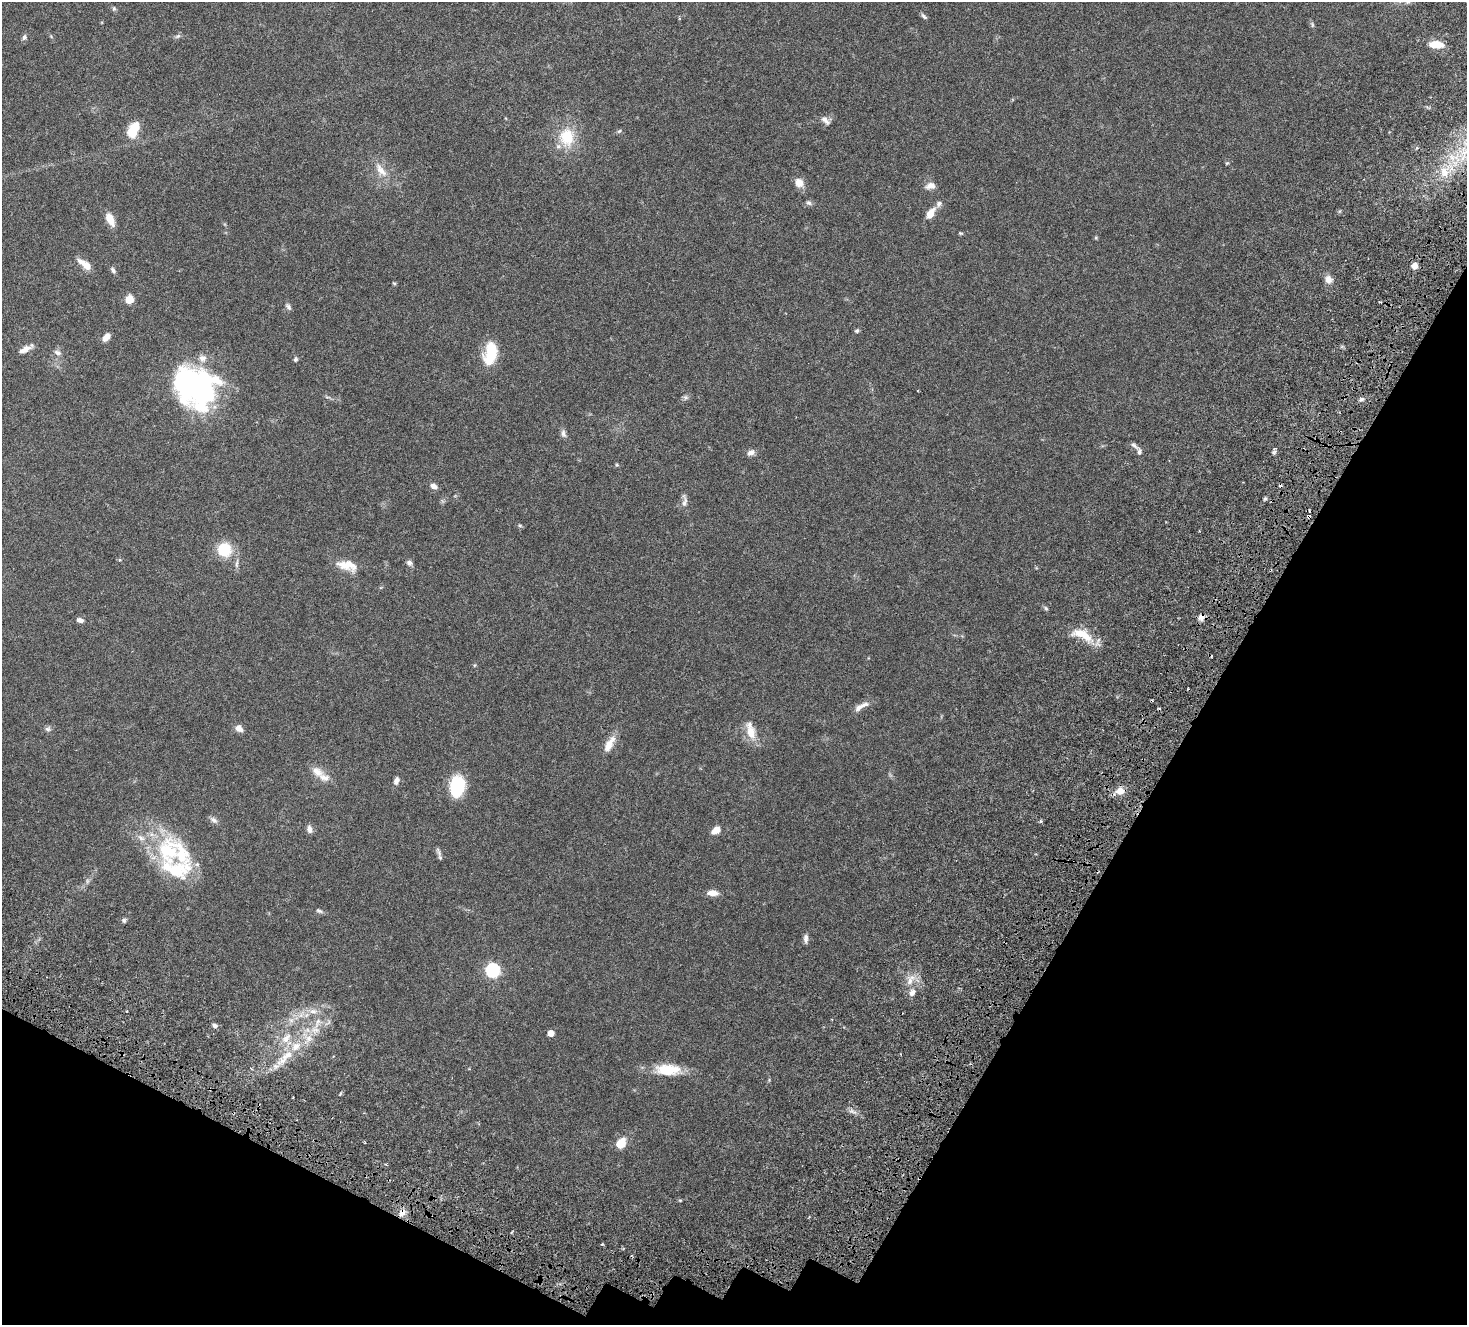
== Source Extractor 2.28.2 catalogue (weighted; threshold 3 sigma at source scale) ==
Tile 15 of 4 x 4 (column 3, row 4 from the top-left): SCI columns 3131-4595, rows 489-1811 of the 6271 x 6331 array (HDU 1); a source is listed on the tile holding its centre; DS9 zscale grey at full resolution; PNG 1469 x 1327 px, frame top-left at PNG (2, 2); no overlay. Shown black and unused: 23% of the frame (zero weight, under 4 of 8 exposures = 12% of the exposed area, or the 3 px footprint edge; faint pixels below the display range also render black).
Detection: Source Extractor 2.28.2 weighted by HDU 2 'WHT'; one run over the whole footprint, this tile lists its part. Background 0.0478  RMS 0.0023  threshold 0.00922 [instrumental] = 3 sigma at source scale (4.09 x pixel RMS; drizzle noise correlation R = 1.36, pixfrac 0.8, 0.0396/0.0396 arcsec/px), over >= 5 px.
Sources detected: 108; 1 too faint to see at this stretch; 3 inside a brighter object's white glare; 3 cosmic-ray / hot-pixel residue — not listed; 12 inside a brighter listed object's ellipse — not listed separately; the other 89 listed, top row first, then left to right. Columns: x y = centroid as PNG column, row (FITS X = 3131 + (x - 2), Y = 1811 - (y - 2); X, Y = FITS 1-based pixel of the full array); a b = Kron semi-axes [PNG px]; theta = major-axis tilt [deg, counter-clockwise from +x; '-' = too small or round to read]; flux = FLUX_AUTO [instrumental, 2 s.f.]
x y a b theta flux
114 8 7 5 -89 0.29
924 16 10 4 -45 0.38
178 36 9 5 27 0.38
24 37 8 6 78 0.44
1436 45 16 8 -5 2.5
825 120 13 7 -42 0.82
619 131 6 5 - 0.29
132 132 12 11 - 3.3
567 137 27 21 -89 5.9
1227 163 5 4 - 0.2
381 170 24 9 -53 2.3
1444 172 15 10 -74 2.4
799 183 11 9 -55 1.7
930 186 13 8 13 1.1
809 203 7 7 - 0.47
939 204 9 7 49 0.62
930 213 12 6 57 2.3
110 219 14 7 -64 2.2
960 233 6 4 -11 0.2
1096 238 5 5 - 0.2
85 264 17 7 -36 2.1
1415 266 5 5 - 2
113 270 8 5 -57 0.44
1328 279 10 9 - 1.1
394 283 6 3 -19 0.2
129 299 5 5 - 5.5
1379 302 3 2 - 0.22
288 307 9 6 -50 0.48
857 331 6 5 - 0.31
106 337 9 6 49 1.4
26 349 17 6 28 1.3
58 353 10 7 -27 0.7
490 354 24 12 79 6.3
295 359 6 5 - 0.33
198 386 48 26 -38 35
686 397 8 6 -19 0.39
1361 399 6 5 - 0.4
563 433 11 6 -77 0.63
1134 446 13 5 -37 0.52
751 452 10 7 24 0.78
617 465 5 4 - 0.19
434 486 8 6 -32 0.82
1265 499 5 4 - 0.29
684 501 18 6 88 0.85
1308 516 6 5 - 0.38
520 525 6 4 -1 0.23
224 549 11 10 - 7.5
237 563 15 4 85 0.62
409 563 7 6 - 0.59
345 566 28 10 -13 2.5
1046 608 6 5 - 0.29
1201 617 8 7 - 1.1
80 620 8 5 -9 0.71
1085 636 21 11 -48 3.2
475 665 5 3 - 0.16
865 704 15 6 16 0.95
239 728 8 6 -39 1.3
48 729 8 6 -15 0.44
751 731 20 9 -75 3.1
609 744 22 8 61 2.2
317 771 19 12 -35 1.9
396 780 9 6 71 0.8
457 786 20 13 79 9.6
1120 791 8 7 - 2.1
214 820 12 6 -35 0.64
1041 821 6 3 71 0.2
309 829 10 6 -74 0.78
716 830 10 6 33 1.8
168 851 41 30 -67 15
439 853 15 4 -70 0.54
712 893 12 6 -2 1.4
319 911 9 5 -23 0.41
124 920 5 5 - 0.38
806 938 10 5 -89 0.69
493 970 7 6 - 29
910 981 13 7 72 1.4
912 993 10 7 58 0.86
313 1011 11 7 0 1.1
291 1020 7 4 -18 0.45
317 1023 18 6 66 1.6
215 1025 7 5 -32 0.49
550 1033 5 5 - 1.7
286 1038 17 9 52 2
308 1038 10 9 - 1.5
288 1055 19 9 31 3
668 1070 32 13 -2 5.2
621 1143 9 7 56 3.6
402 1213 12 7 53 1.1
602 1244 3 3 - 0.19
Overlapping masked pixels (flux is a lower limit): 4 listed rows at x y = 1444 172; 1308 516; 1201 617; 402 1213
Isophote crosses this tile's border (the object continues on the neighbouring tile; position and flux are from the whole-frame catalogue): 1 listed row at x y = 1444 172
Unlisted compact peaks at least as high as the median listed source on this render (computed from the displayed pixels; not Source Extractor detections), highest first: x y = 1273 452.